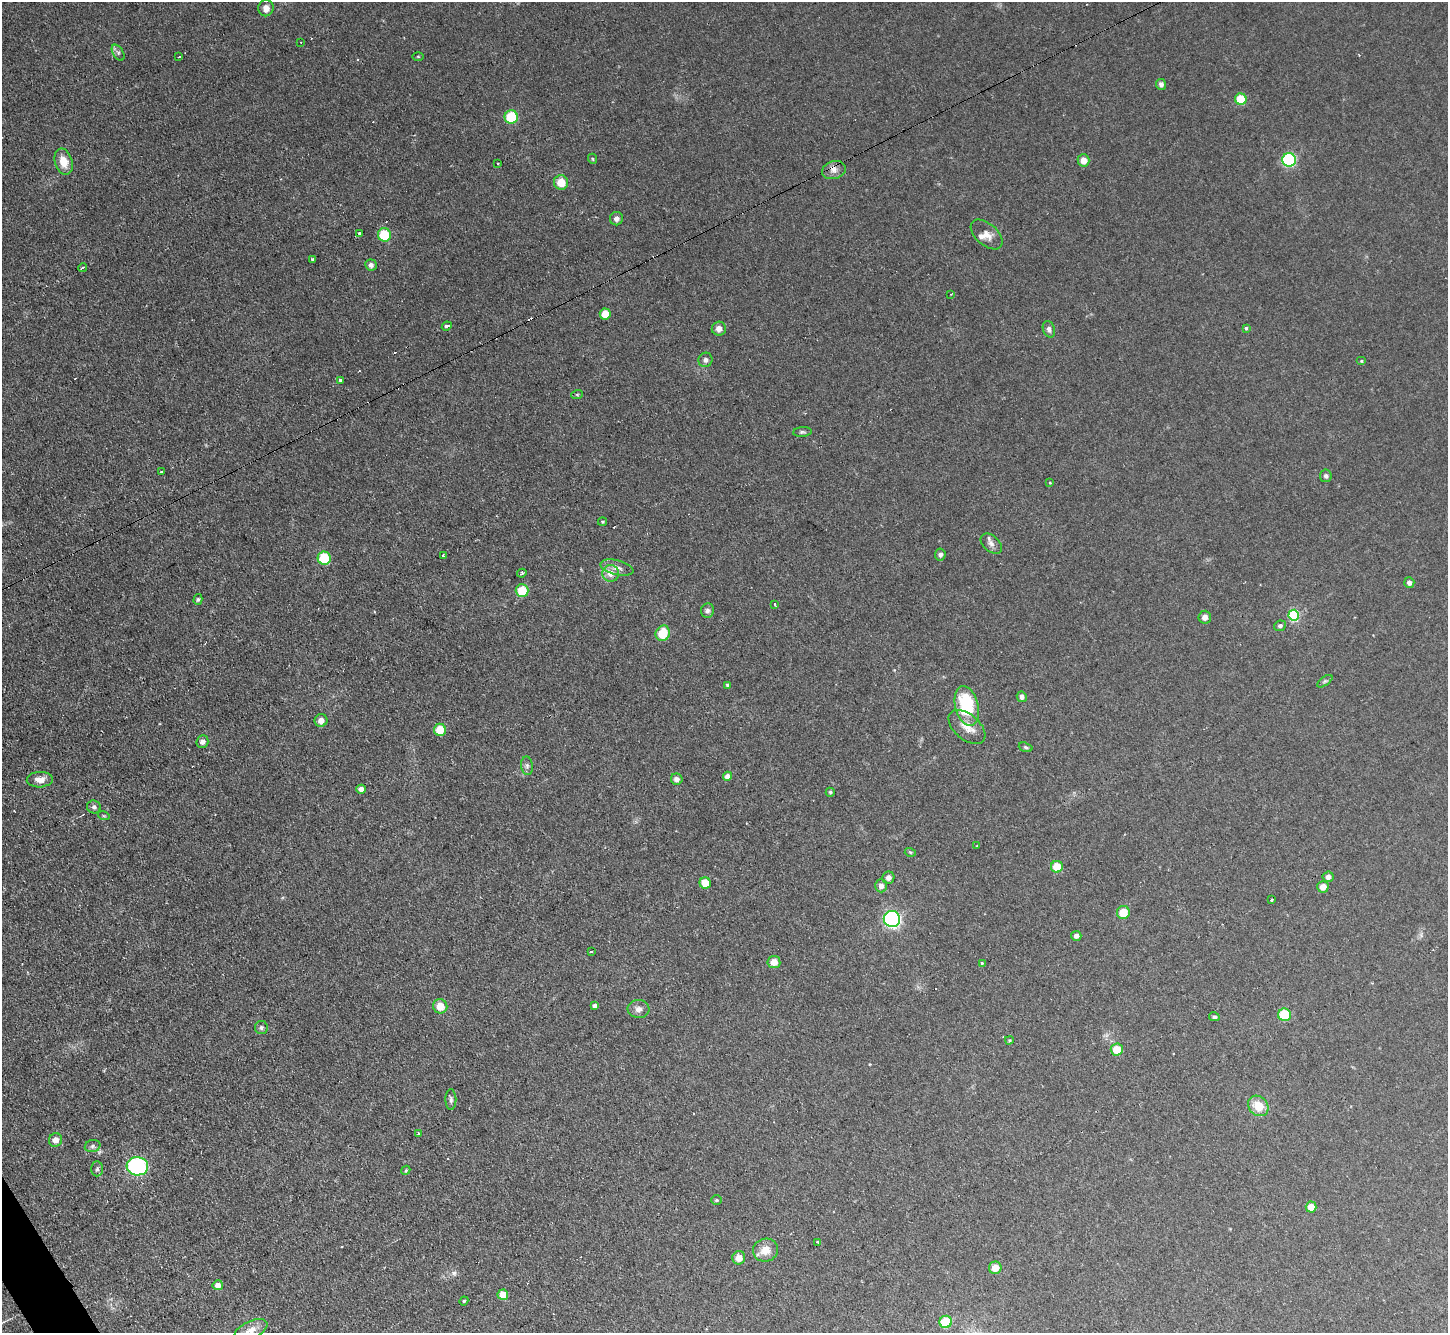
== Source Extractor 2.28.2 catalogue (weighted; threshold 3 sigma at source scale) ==
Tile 7 of 4 x 4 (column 3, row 2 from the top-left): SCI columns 2892-4337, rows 2818-4148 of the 5782 x 5770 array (HDU 1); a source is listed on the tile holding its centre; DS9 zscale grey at full resolution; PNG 1450 x 1335 px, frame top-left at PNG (2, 2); each listed source drawn as its Kron ellipse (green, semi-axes under 4 px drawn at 4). Shown black and unused: <1% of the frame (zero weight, under 2 of 3 exposures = <1% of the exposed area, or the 3 px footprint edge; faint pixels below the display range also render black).
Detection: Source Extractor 2.28.2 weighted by HDU 2 'WHT'; one run over the whole footprint, this tile lists its part. Background 0.0986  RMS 0.0077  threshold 0.0349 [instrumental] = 3 sigma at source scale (4.5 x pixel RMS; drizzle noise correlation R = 1.50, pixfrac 1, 0.05/0.05 arcsec/px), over >= 5 px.
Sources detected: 119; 4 cosmic-ray / hot-pixel residue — neither listed nor drawn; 3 inside a brighter listed object's ellipse — not listed separately; the other 112 listed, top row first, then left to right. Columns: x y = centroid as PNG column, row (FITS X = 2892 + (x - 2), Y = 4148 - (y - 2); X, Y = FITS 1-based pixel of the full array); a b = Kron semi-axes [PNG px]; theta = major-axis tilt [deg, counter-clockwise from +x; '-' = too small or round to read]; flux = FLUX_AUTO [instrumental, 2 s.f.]
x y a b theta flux
266 8 8 7 - 5.4
301 42 2 2 - 0.66
118 53 9 5 -57 2.2
418 56 5 3 - 0.76
179 57 3 3 - 1.7
1161 84 5 5 - 2.8
1241 99 6 5 - 24
511 117 7 6 - 29
593 159 5 3 - 0.77
1083 160 6 6 - 6.7
1289 160 7 7 - 100
64 162 13 8 -73 11
498 164 3 2 - 0.79
834 170 12 9 16 5.1
561 182 7 7 - 12
616 219 6 6 - 3.1
360 234 3 3 - 6.7
384 235 7 6 - 27
987 235 19 11 -41 7.1
312 259 3 3 - 1.6
371 265 6 5 - 2.8
83 268 4 3 - 1.8
951 294 3 2 - 0.67
605 314 5 5 - 13
447 326 5 3 - 4
1246 328 4 4 - 1.1
719 329 7 7 - 4.1
1049 329 8 6 -70 3.1
705 360 7 7 - 2.5
1361 361 5 4 - 0.99
341 380 4 3 - 4.6
577 395 6 4 19 0.96
802 432 9 5 5 1.6
161 472 3 2 - 1.3
1326 476 6 6 - 1.9
1050 483 4 4 - 0.7
602 522 4 3 - 0.98
991 544 12 7 -42 3.5
940 554 6 5 - 2.4
443 556 3 3 - 2
324 558 6 6 - 29
617 568 17 7 -14 5.6
522 573 5 3 - 1.4
611 573 8 8 - 7.6
1409 582 5 5 - 3.5
522 591 6 6 - 18
198 599 5 4 - 1.2
775 604 3 2 - 0.92
707 611 7 6 - 2.2
1294 615 5 5 - 84
1205 617 6 6 - 4.3
1280 626 6 5 - 2
663 633 8 7 - 18
1325 681 9 4 35 1.5
727 685 4 3 - 1.1
1022 697 5 5 - 2.9
967 706 20 11 -76 53
321 720 6 6 - 4.8
967 727 21 12 -40 10
440 730 6 6 - 16
202 742 6 6 - 2.8
1026 747 7 4 -18 1.4
527 766 9 6 -81 2.4
727 776 4 4 - 5.9
677 779 6 5 - 3.8
40 780 13 7 3 6.7
361 789 4 4 - 6.4
830 792 4 4 - 1.2
94 807 7 6 - 2
104 816 6 3 -18 0.94
977 845 3 2 - 0.57
910 852 5 3 - 0.94
1057 867 6 6 - 14
1328 877 5 5 - 3.3
888 878 6 6 - 4
705 883 6 5 - 13
881 886 6 6 - 4.5
1323 887 5 5 - 6.6
1272 900 4 3 - 1.8
1123 913 6 6 - 14
892 919 8 8 - 180
1076 936 5 5 - 3.1
591 951 3 2 - 0.89
774 962 6 6 - 7.9
982 963 3 3 - 1.6
440 1006 7 7 - 10
594 1006 4 4 - 2.7
638 1009 11 9 -5 4.4
1284 1015 6 6 - 30
1214 1017 5 4 - 1.7
261 1027 7 6 - 1.9
1009 1040 4 3 - 0.9
1117 1049 6 6 - 13
451 1100 10 5 -89 2.2
1258 1106 11 9 -43 16
418 1134 3 3 - 4.1
55 1140 7 6 - 5.1
93 1146 8 6 15 2.1
137 1166 11 9 -6 96
97 1169 7 6 - 1.7
406 1170 4 3 - 0.79
716 1200 5 4 - 1
1311 1207 5 5 - 9.7
818 1242 3 3 - 1.5
765 1250 12 11 - 9.6
739 1258 7 6 - 7.4
995 1268 6 6 - 8.5
218 1285 5 5 - 6.1
503 1295 5 5 - 11
464 1301 4 4 - 0.76
946 1322 6 6 - 30
251 1330 18 9 26 8.8
Isophote crosses this tile's border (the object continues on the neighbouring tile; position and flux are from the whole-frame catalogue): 1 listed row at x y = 251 1330